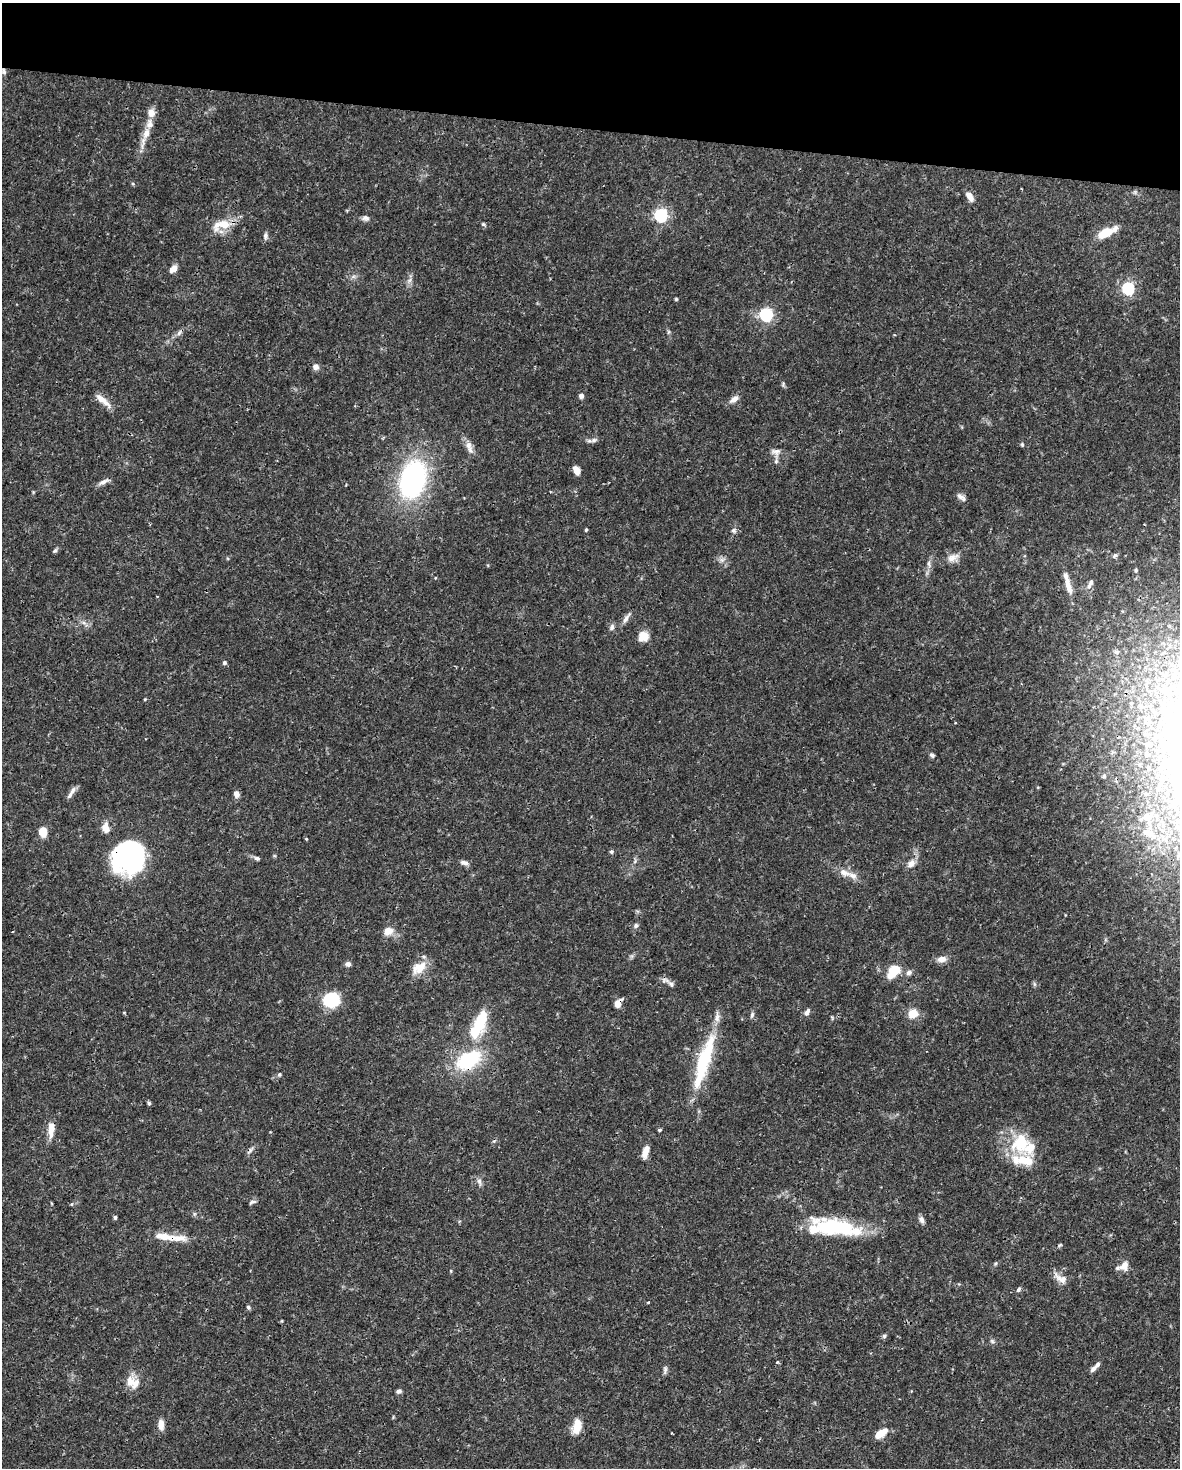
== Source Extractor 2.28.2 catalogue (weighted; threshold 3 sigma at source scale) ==
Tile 2 of 4 x 3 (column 2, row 1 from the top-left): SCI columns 1182-2359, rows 3161-4626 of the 4716 x 4739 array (HDU 1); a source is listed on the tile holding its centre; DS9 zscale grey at full resolution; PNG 1182 x 1470 px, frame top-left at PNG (2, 3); no overlay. Shown black and unused: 9% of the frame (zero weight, under 3 of 4 exposures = <1% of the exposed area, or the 3 px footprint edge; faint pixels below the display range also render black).
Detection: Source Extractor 2.28.2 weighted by HDU 2 'WHT'; one run over the whole footprint, this tile lists its part. Background 0.0444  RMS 0.0019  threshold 0.00835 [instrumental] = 3 sigma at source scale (4.5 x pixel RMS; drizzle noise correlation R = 1.50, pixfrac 1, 0.05/0.05 arcsec/px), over >= 5 px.
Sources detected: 126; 4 inside a brighter object's white glare — not listed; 15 inside a brighter listed object's ellipse — not listed separately; the other 107 listed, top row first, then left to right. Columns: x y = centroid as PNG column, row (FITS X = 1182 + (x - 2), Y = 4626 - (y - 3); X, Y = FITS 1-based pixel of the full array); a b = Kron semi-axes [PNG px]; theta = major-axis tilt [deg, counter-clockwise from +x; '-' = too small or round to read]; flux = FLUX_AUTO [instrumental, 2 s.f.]
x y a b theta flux
4 71 9 5 -78 0.46
151 113 11 9 -88 1.4
146 133 15 8 67 2
133 184 5 3 - 0.22
969 196 13 6 -59 1.4
661 215 6 6 - 37
365 218 9 7 -19 0.61
224 224 25 12 20 3.9
483 224 5 5 - 0.27
1107 232 11 10 - 2.5
265 236 9 6 85 0.56
173 269 11 7 46 1
1128 288 6 6 - 28
676 299 4 4 - 0.22
766 315 6 6 - 37
668 332 6 4 71 0.24
179 333 11 4 50 0.57
315 367 7 7 - 0.85
783 385 8 3 85 0.26
581 396 5 5 - 0.97
100 398 20 7 -41 2.1
734 399 13 7 39 1.1
594 440 10 6 18 0.64
1022 444 5 4 - 0.25
468 445 11 9 -74 1.1
776 452 14 12 -32 1.3
576 470 8 5 -61 1.9
413 479 35 23 74 35
103 482 15 6 24 0.88
960 497 11 7 -35 0.77
586 530 4 3 - 0.25
734 530 6 6 - 0.46
55 551 7 4 48 0.36
1115 555 7 5 40 0.47
953 558 18 9 24 1.5
722 560 7 6 - 0.62
929 563 9 4 -82 0.49
1136 570 4 4 - 0.24
1090 584 14 6 63 0.92
1069 588 27 8 -75 2.2
626 618 17 5 58 0.87
612 627 9 6 60 0.54
644 636 10 9 - 2.5
1117 652 8 6 -10 0.53
224 663 5 5 - 0.46
145 699 4 3 - 0.18
1179 728 39 24 -69 19
932 755 8 5 -36 0.43
72 791 14 6 54 0.91
236 794 7 6 - 1.1
1148 817 13 12 - 1.5
106 828 13 9 -81 1.6
43 832 11 8 -74 2.3
1146 832 12 6 -7 1.1
306 839 4 3 - 0.23
611 852 5 5 - 0.34
130 858 28 26 64 45
257 858 9 5 -20 0.47
635 861 7 4 72 0.35
464 863 12 6 -14 0.68
911 864 11 8 40 1.2
844 873 15 9 -24 1.7
636 925 7 6 - 0.46
388 931 12 10 22 1.8
942 959 11 8 12 1.2
348 964 6 6 - 0.63
419 968 20 12 32 3.2
894 970 15 13 29 3.2
909 972 7 6 - 0.66
671 984 10 6 -45 0.66
331 1000 11 10 - 14
618 1003 9 6 54 1.7
124 1012 5 3 - 0.15
807 1012 9 6 61 0.69
913 1013 10 8 34 2.9
752 1015 9 5 75 0.45
481 1020 36 17 74 6.5
705 1056 62 18 68 11
469 1060 26 15 30 14
279 1075 6 4 58 0.31
149 1103 6 5 - 0.28
51 1129 20 8 86 2.2
659 1130 4 3 - 0.27
1020 1143 29 23 60 8
251 1149 9 4 49 0.48
645 1152 15 6 71 1.7
479 1181 7 7 - 0.57
252 1202 10 4 20 0.38
115 1217 4 4 - 0.38
922 1220 9 6 -78 0.72
839 1227 67 17 -16 13
164 1237 26 10 -6 3
1060 1245 6 4 34 0.24
995 1264 6 3 20 0.25
1124 1265 13 9 67 1.5
1061 1278 21 9 -35 1.7
1019 1289 7 5 54 0.42
248 1307 5 5 - 0.32
884 1336 6 6 - 0.34
992 1341 7 4 -45 0.35
1093 1369 10 6 50 0.67
665 1370 12 5 82 0.51
132 1382 19 14 -36 2.6
399 1391 7 5 29 0.5
161 1424 12 7 89 1.6
577 1426 16 9 78 3.1
880 1433 14 7 33 2.8
Overlapping masked pixels (flux is a lower limit): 5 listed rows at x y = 4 71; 130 858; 618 1003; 469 1060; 51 1129
Isophote crosses this tile's border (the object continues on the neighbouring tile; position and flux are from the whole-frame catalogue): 1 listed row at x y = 1179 728